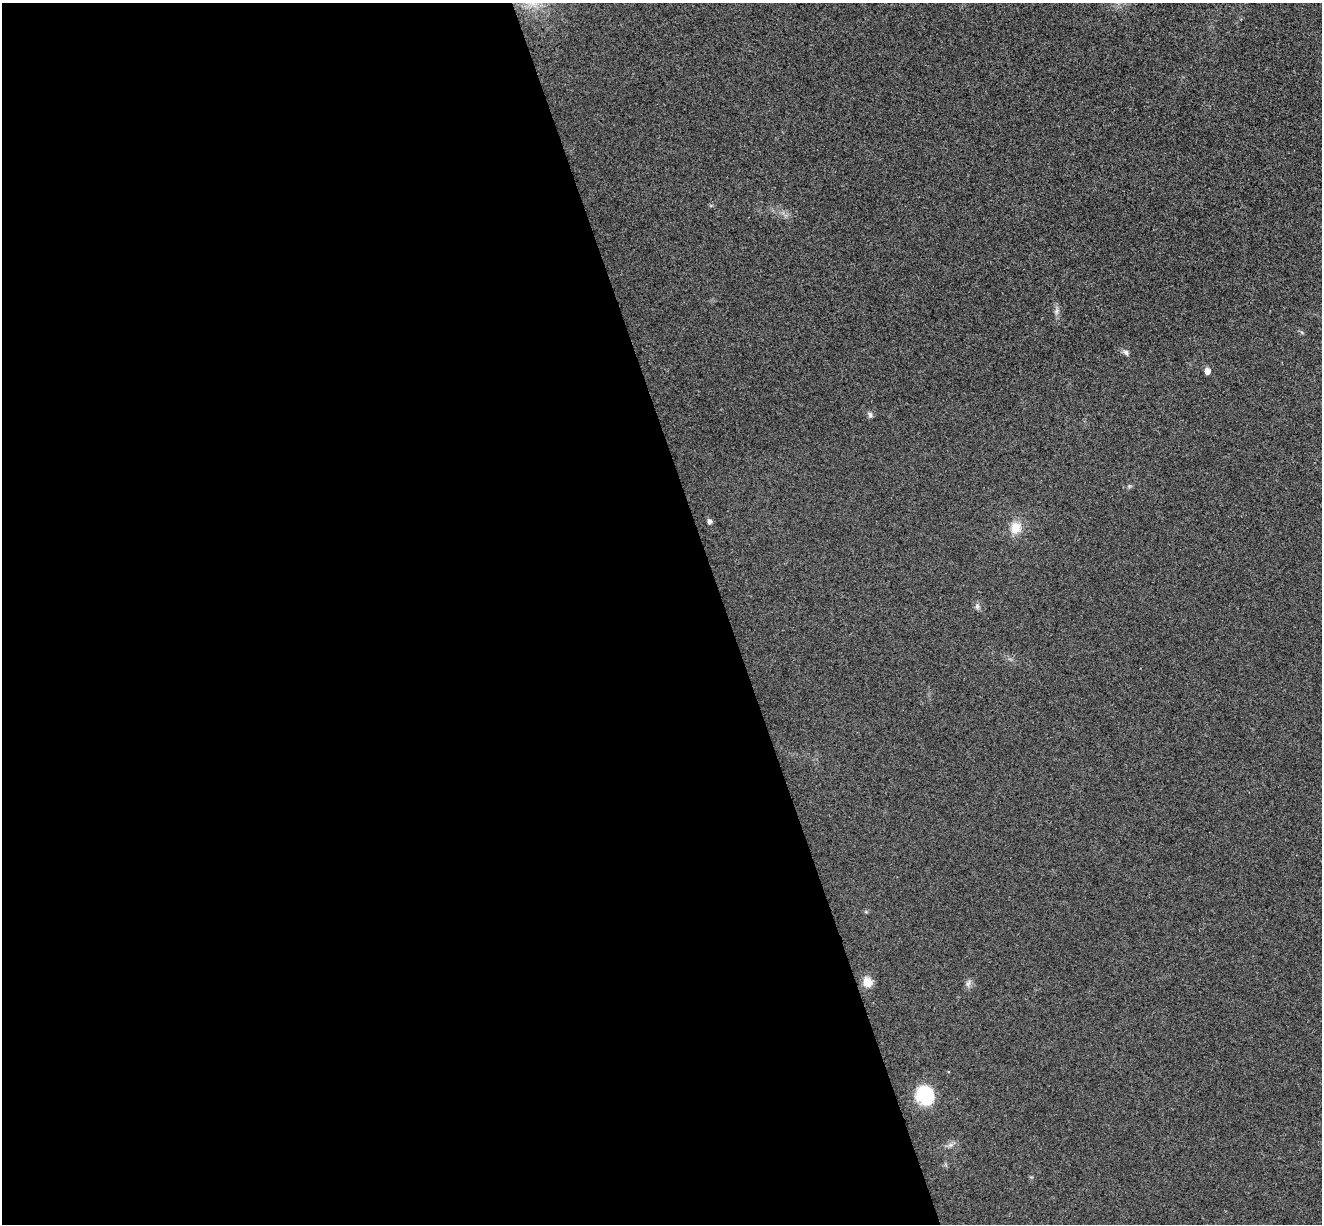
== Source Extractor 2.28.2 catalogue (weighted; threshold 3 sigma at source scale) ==
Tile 9 of 4 x 4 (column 1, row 3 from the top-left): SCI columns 56-1375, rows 1391-2612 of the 5394 x 5345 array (HDU 1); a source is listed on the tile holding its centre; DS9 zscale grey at full resolution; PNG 1324 x 1226 px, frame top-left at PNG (2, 3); no overlay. Shown black and unused: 55% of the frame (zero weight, under 3 of 4 exposures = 6% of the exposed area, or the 3 px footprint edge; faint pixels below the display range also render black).
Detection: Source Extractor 2.28.2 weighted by HDU 2 'WHT'; one run over the whole footprint, this tile lists its part. Background 0.0349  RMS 0.0066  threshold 0.0298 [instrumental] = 3 sigma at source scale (4.5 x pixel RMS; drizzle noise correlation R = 1.50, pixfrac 1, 0.05/0.05 arcsec/px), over >= 5 px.
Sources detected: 11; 1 inside a brighter object's white glare — not listed; the other 10 listed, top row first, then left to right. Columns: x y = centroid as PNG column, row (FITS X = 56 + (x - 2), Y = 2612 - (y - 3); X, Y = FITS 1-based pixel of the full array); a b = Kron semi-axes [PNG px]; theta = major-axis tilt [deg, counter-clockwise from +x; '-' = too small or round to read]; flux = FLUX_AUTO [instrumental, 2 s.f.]
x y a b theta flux
1057 311 7 5 88 1.7
1126 352 8 6 -36 1.8
1207 371 5 5 - 5
870 415 8 5 -72 1.5
709 522 5 5 - 2
1015 528 13 11 74 9.5
977 606 7 6 - 1.6
868 982 9 8 - 9.3
968 983 8 4 37 1.7
926 1098 25 14 -30 23